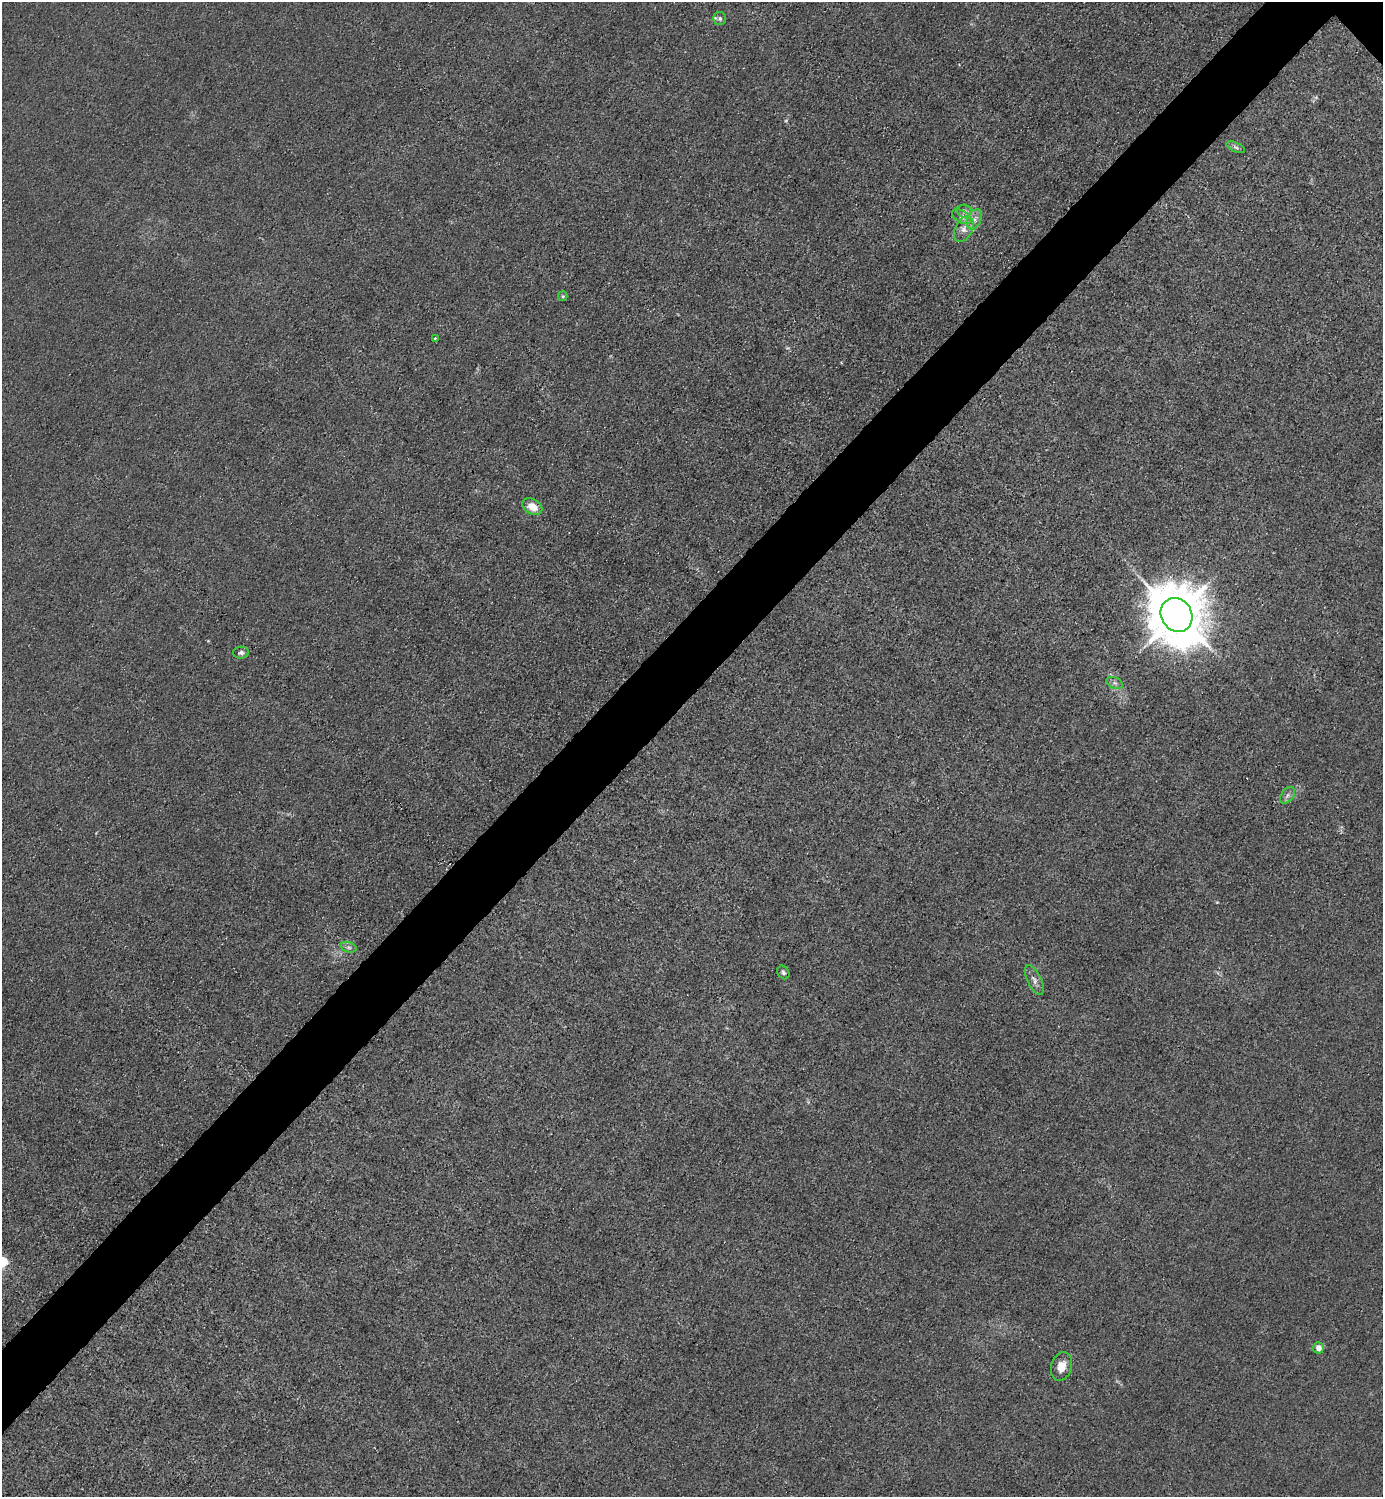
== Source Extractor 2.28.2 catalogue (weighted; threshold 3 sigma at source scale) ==
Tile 7 of 4 x 4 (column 3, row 2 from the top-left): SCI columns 3065-4445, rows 2993-4487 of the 5985 x 5985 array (HDU 1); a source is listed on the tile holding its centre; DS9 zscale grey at full resolution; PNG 1385 x 1499 px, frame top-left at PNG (2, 2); each listed source drawn as its Kron ellipse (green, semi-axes under 4 px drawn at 4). Shown black and unused: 5% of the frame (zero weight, under 3 of 4 exposures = <1% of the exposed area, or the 3 px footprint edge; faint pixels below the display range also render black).
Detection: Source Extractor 2.28.2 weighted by HDU 2 'WHT'; one run over the whole footprint, this tile lists its part. Background 0.0213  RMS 0.0062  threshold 0.0279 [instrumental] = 3 sigma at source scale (4.5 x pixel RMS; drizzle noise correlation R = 1.50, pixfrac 1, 0.05/0.05 arcsec/px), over >= 5 px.
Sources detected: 19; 1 inside a brighter listed object's ellipse — not listed separately; the other 18 listed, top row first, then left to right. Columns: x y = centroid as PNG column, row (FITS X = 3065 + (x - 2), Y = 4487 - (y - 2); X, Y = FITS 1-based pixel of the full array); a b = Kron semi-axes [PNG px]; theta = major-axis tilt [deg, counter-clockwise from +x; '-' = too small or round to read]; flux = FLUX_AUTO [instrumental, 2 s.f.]
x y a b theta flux
720 18 6 6 - 1.7
1236 147 10 4 -24 1.6
964 211 7 6 - 2.5
962 217 10 6 -29 2.9
974 219 10 7 67 3.6
964 229 14 8 63 5.2
563 296 5 4 - 0.84
435 338 3 3 - 2.6
532 507 11 7 -29 8.1
1177 615 18 15 -58 3900
241 653 8 6 3 1.9
1115 683 9 5 -24 2
1287 795 9 6 53 2.3
349 947 8 5 -19 1.7
783 972 7 5 -56 1.6
1034 980 16 7 -63 3.7
1319 1348 6 5 - 4.6
1061 1366 14 10 73 7